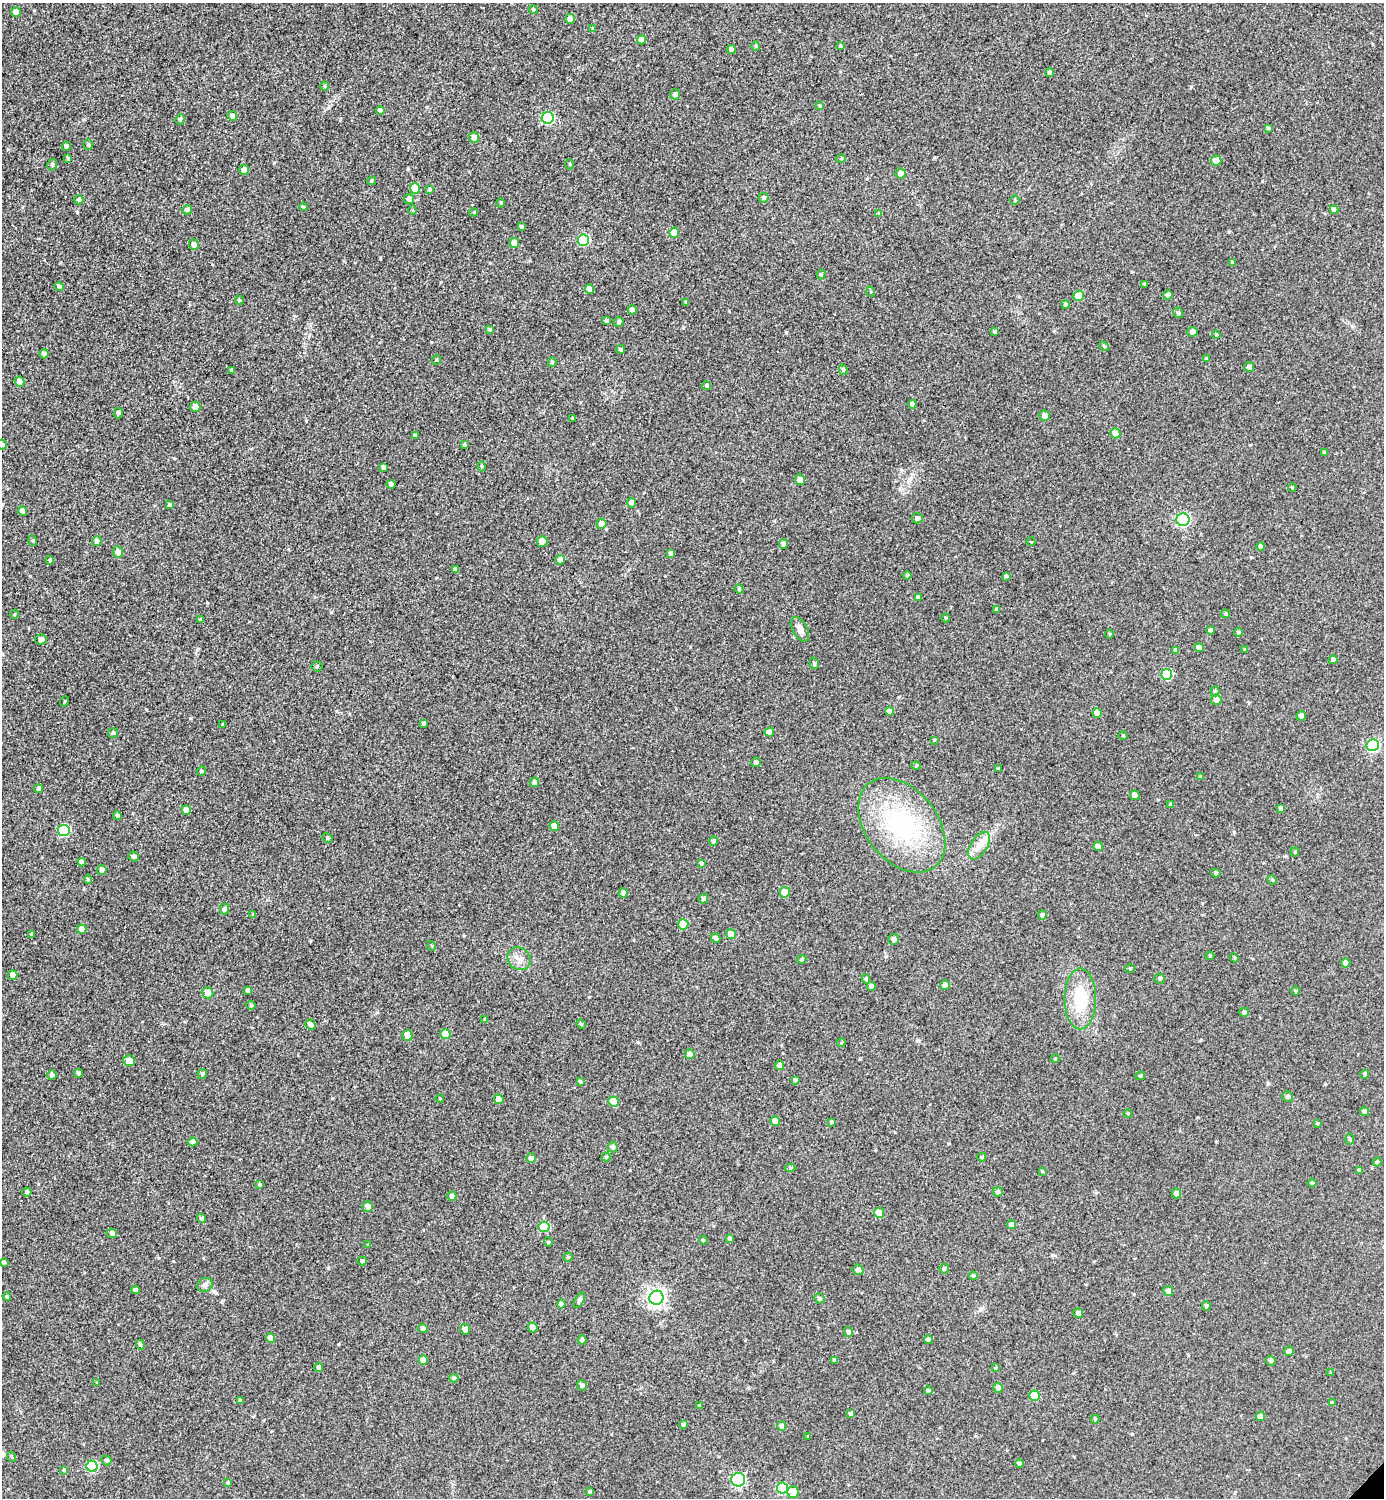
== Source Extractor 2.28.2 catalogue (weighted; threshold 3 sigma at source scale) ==
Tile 11 of 4 x 4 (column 3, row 3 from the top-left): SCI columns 3072-4453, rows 1508-3003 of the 5997 x 5997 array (HDU 1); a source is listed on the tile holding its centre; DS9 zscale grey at full resolution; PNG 1386 x 1500 px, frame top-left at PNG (2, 3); each listed source drawn as its Kron ellipse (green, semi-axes under 4 px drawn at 4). Shown black and unused: <1% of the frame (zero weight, under 2 of 3 exposures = <1% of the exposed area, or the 3 px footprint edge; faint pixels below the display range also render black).
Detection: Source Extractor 2.28.2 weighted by HDU 2 'WHT'; one run over the whole footprint, this tile lists its part. Background 0.0372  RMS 0.018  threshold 0.0792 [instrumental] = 3 sigma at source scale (4.5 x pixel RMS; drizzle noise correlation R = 1.50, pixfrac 1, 0.05/0.05 arcsec/px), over >= 5 px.
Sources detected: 308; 1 cosmic-ray / hot-pixel residue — neither listed nor drawn; the other 307 listed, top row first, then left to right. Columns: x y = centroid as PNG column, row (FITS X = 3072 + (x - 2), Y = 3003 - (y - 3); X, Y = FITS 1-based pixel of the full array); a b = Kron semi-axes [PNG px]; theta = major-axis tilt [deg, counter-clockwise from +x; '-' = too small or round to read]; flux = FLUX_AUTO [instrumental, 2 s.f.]
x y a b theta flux
533 9 4 3 - 1.8
16 12 5 5 - 9.6
570 19 5 4 - 9.4
593 29 4 4 - 2.3
642 40 4 4 - 13
756 46 5 4 - 2.1
840 46 3 3 - 1.7
731 49 4 4 - 6.2
1050 72 4 4 - 2.9
325 86 4 4 - 1.9
675 94 5 5 - 6.4
819 106 4 3 - 2.2
380 110 4 4 - 5.3
232 116 5 4 - 4.4
548 118 6 6 - 150
180 119 5 4 - 2.7
1268 128 3 3 - 2.1
474 137 5 5 - 9.4
88 145 5 5 - 2.4
66 146 5 4 - 3.5
68 158 4 3 - 1.8
841 159 4 4 - 2.1
1216 161 5 5 - 14
570 164 5 3 - 1.9
52 165 6 4 78 3.2
244 170 5 4 - 8
901 174 5 5 - 9
372 181 5 4 - 2.3
415 188 5 5 - 32
429 189 4 4 - 2.5
764 198 5 5 - 3.5
409 199 5 5 - 8
79 200 5 4 - 3.8
1015 200 5 4 - 2.1
501 203 4 3 - 1.6
303 207 4 3 - 1.7
1334 209 4 4 - 7
187 210 5 4 - 4.6
413 210 4 3 - 1.5
474 212 4 3 - 1.5
879 213 4 4 - 1.6
522 227 4 4 - 3.9
674 232 5 5 - 21
584 240 5 5 - 100
514 243 5 5 - 16
194 245 5 4 - 9.2
1232 262 4 3 - 1.5
821 274 5 4 - 2.2
1144 284 3 3 - 2.4
59 287 5 4 - 4.7
590 289 5 4 - 15
871 292 5 3 - 1.6
1168 295 5 4 - 4.8
1078 296 5 5 - 21
239 300 4 3 - 1.9
686 302 4 4 - 2.8
1065 305 4 4 - 3.8
632 310 4 4 - 6.2
1178 313 5 5 - 3.5
607 321 4 4 - 3.1
619 322 5 5 - 3.6
489 329 4 4 - 2.8
994 331 3 3 - 3.8
1192 332 5 5 - 5.9
1216 335 4 4 - 2.1
1104 346 6 3 -45 2.1
620 349 4 4 - 3.6
44 354 4 4 - 4.5
1207 358 3 3 - 2.1
436 360 5 3 - 1.6
552 362 5 4 - 2.6
1249 367 5 5 - 5.9
232 370 3 3 - 3
843 370 5 4 - 3.1
20 381 5 4 - 14
707 386 4 4 - 3.8
912 404 4 4 - 6.7
195 407 5 5 - 10
118 413 5 4 - 3.8
1045 416 5 5 - 7.9
573 419 4 3 - 2.4
1115 433 5 5 - 16
415 435 3 3 - 3
464 444 4 3 - 2.3
2 445 5 5 - 3.5
1324 452 4 4 - 1.7
481 466 5 3 - 1.8
383 467 4 4 - 3.9
800 480 5 5 - 8.6
391 484 5 4 - 4.4
1292 488 4 4 - 1.9
631 503 5 4 - 6.5
169 505 3 3 - 2.8
23 511 4 4 - 7.1
917 518 5 5 - 5.5
1183 520 6 6 - 210
601 524 5 5 - 11
33 541 5 3 - 1.6
97 541 5 4 - 5.7
542 541 5 5 - 14
1031 542 4 3 - 1.3
783 544 5 4 - 5.4
1261 547 4 4 - 5.4
118 552 6 5 - 7.4
671 553 4 4 - 4.5
50 560 4 3 - 2
560 560 5 4 - 9.3
455 570 4 4 - 5.9
907 575 4 4 - 1.8
1006 576 4 4 - 2.1
739 589 5 4 - 2.2
918 597 4 3 - 4.5
996 609 4 4 - 3.4
15 614 4 3 - 1.5
1225 614 4 4 - 2.3
946 618 4 3 - 1.3
200 620 4 3 - 2.3
800 629 13 7 -60 8.8
1210 630 4 4 - 3.5
1238 632 4 4 - 2.9
1109 634 4 3 - 1.6
41 639 6 5 - 4.4
1199 648 4 4 - 11
1245 649 4 3 - 1.7
1176 650 4 4 - 3.7
1333 660 4 4 - 7.6
814 663 6 4 -75 3.1
317 666 5 5 - 2.4
1167 674 5 5 - 82
1215 691 5 4 - 2.6
1216 700 5 5 - 8
65 701 5 3 - 1.6
889 711 4 4 - 8.7
1097 713 5 4 - 13
1301 716 5 4 - 6.5
424 723 4 3 - 3.4
223 724 4 3 - 2
769 732 5 4 - 9.7
113 733 5 5 - 2.3
1123 735 5 3 - 1.5
934 740 4 4 - 1.7
1373 745 6 6 - 160
756 762 5 4 - 4.5
916 766 4 4 - 1.7
998 769 3 2 - 1.7
202 771 5 3 - 2.3
1201 777 4 4 - 2.2
534 782 5 4 - 4.3
39 789 4 4 - 4.1
1135 795 5 4 - 11
1171 805 3 3 - 2.9
1281 808 4 4 - 6.1
186 810 5 4 - 11
117 815 4 4 - 3.3
902 825 53 36 -51 190
554 826 5 4 - 21
64 830 6 6 - 120
328 838 6 4 -28 2.7
713 841 5 4 - 4
979 846 15 8 58 16
1098 846 5 4 - 9.9
1295 852 4 4 - 1.9
134 856 5 5 - 3.9
82 862 4 4 - 9.2
701 863 4 3 - 2.7
102 870 5 4 - 6.2
1216 873 5 4 - 2.7
88 879 4 4 - 3
1272 880 5 4 - 2.1
785 892 5 5 - 21
623 893 5 4 - 4.2
703 898 5 4 - 3.8
224 909 5 5 - 4.4
253 914 4 4 - 1.7
1042 915 4 4 - 5.3
683 924 5 5 - 27
82 929 5 4 - 9
32 934 3 3 - 3
731 934 5 5 - 23
716 938 5 4 - 4.4
894 939 5 5 - 5.3
432 946 5 3 - 1.5
1210 956 4 4 - 1.8
1234 958 5 4 - 2.1
519 959 12 10 -43 12
802 959 4 4 - 2.8
1346 963 4 4 - 9.1
1130 968 5 3 - 1.8
13 975 5 4 - 10
866 979 5 4 - 2.8
1160 979 5 5 - 2.6
945 985 5 5 - 5.9
871 986 4 4 - 5
248 990 4 4 - 5.8
1296 991 5 3 - 1.9
208 993 5 5 - 21
1080 999 30 16 90 69
251 1005 5 4 - 2.1
1244 1012 5 4 - 4.3
485 1020 4 3 - 2.3
310 1024 5 5 - 6.4
581 1024 5 4 - 2.2
445 1034 5 5 - 24
407 1035 5 5 - 15
841 1043 4 4 - 1.8
690 1054 5 4 - 14
1055 1059 4 4 - 1.6
129 1061 5 5 - 14
779 1065 5 4 - 6
79 1073 4 4 - 3.1
202 1074 5 4 - 3.2
1365 1074 5 4 - 3.3
52 1075 4 4 - 5.8
1140 1076 5 4 - 2.8
795 1080 4 4 - 2.6
580 1082 3 3 - 2.5
1288 1096 5 5 - 4.1
440 1098 4 3 - 1.3
499 1099 5 4 - 15
614 1102 5 5 - 31
1364 1112 5 4 - 4.4
1128 1113 4 3 - 1.6
775 1121 5 4 - 14
832 1122 4 3 - 2.4
1317 1123 4 4 - 1.7
1349 1139 6 4 -89 2
193 1142 4 4 - 8.9
613 1147 5 5 - 4.2
606 1157 4 4 - 1.7
982 1157 4 4 - 2.6
531 1158 5 5 - 7.6
1377 1162 4 4 - 2.5
790 1168 5 4 - 2.8
1359 1170 4 4 - 5.8
1042 1171 4 4 - 1.3
1312 1183 4 4 - 2.1
260 1185 4 3 - 2.7
27 1192 5 4 - 2.9
998 1192 5 4 - 3.2
1176 1193 5 5 - 4.8
452 1196 4 4 - 8
368 1207 5 5 - 8.2
879 1213 5 5 - 24
201 1218 4 4 - 3.2
1012 1225 4 4 - 11
544 1227 5 5 - 65
112 1233 5 5 - 4.4
730 1239 4 4 - 3.9
703 1240 4 4 - 2.1
548 1242 4 4 - 2.1
368 1245 3 3 - 1.8
568 1257 4 4 - 2.2
362 1261 5 4 - 2.7
3 1262 3 3 - 2.6
944 1269 5 4 - 3.5
858 1270 5 5 - 6.8
973 1276 4 4 - 2.3
205 1285 8 6 33 5.7
135 1290 4 4 - 5.1
1168 1291 5 4 - 7.3
7 1296 4 3 - 2.2
656 1298 7 7 - 570
819 1298 5 4 - 3.3
579 1300 8 4 58 3.4
561 1304 4 4 - 7.6
1206 1306 4 4 - 3.1
1078 1313 5 4 - 6.1
533 1327 5 5 - 11
423 1328 5 4 - 5.2
465 1329 5 5 - 7.5
848 1332 5 4 - 4.2
271 1338 4 4 - 11
582 1340 4 4 - 5.2
928 1340 4 4 - 3.4
140 1345 5 4 - 2.5
1289 1351 5 5 - 8.3
423 1360 5 4 - 16
834 1360 4 3 - 3.6
1271 1361 5 4 - 3.1
318 1367 4 4 - 4.4
995 1368 4 3 - 1.5
1331 1373 3 3 - 1.9
454 1378 4 4 - 2.5
97 1383 3 3 - 1.2
582 1385 5 5 - 3.5
998 1388 5 5 - 5.6
928 1390 4 4 - 3.3
1035 1396 5 5 - 38
240 1400 3 3 - 2.4
1332 1403 4 4 - 2.4
700 1406 3 3 - 2.6
850 1414 4 3 - 2.8
1260 1416 5 4 - 8
1095 1419 4 4 - 1.7
683 1424 4 3 - 2.7
782 1426 4 4 - 7.8
808 1436 3 3 - 1.3
12 1457 5 3 - 1.7
106 1460 5 5 - 3.1
1019 1464 4 4 - 3.2
92 1466 5 5 - 94
64 1470 4 3 - 1.8
738 1480 7 7 - 180
228 1483 4 4 - 1.9
782 1488 5 5 - 83
590 1492 4 3 - 2.2
793 1492 6 5 - 19
Isophote crosses this tile's border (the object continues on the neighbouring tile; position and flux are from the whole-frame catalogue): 1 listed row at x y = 2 445
Unlisted compact peaks at least as high as the median listed source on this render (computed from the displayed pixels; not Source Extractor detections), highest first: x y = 786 332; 331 612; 589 997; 740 532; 328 1268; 306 421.